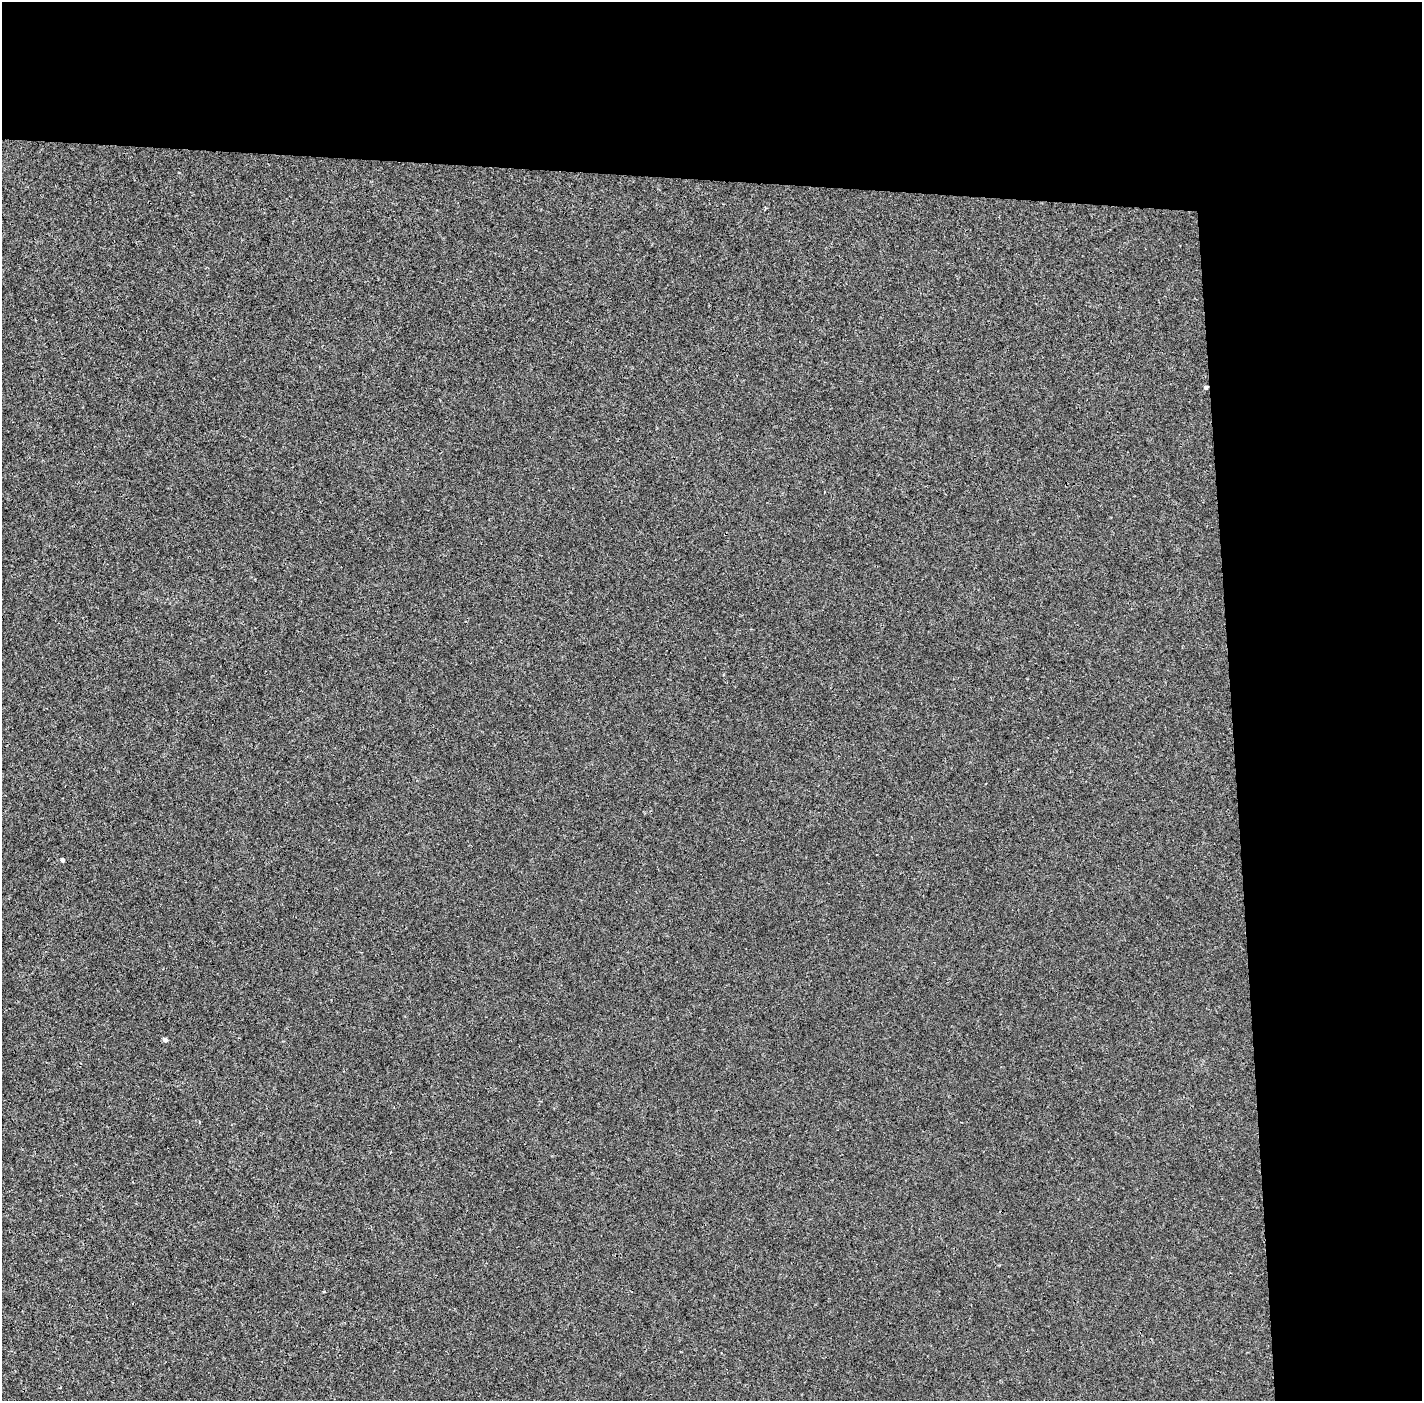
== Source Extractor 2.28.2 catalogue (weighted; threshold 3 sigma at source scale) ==
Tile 3 of 3 x 3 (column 3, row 1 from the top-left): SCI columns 2841-4260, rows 2823-4221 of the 4260 x 4242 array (HDU 1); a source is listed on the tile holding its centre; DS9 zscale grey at full resolution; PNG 1424 x 1403 px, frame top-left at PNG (2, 2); no overlay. Shown black and unused: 24% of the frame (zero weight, under 3 of 4 exposures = <1% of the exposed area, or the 3 px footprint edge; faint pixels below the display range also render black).
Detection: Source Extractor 2.28.2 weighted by HDU 2 'WHT'; one run over the whole footprint, this tile lists its part. Background 0.00128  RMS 0.0023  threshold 0.0101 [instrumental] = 3 sigma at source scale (4.5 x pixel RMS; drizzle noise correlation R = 1.50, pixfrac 1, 0.05/0.05 arcsec/px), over >= 5 px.
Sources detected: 3; all 3 listed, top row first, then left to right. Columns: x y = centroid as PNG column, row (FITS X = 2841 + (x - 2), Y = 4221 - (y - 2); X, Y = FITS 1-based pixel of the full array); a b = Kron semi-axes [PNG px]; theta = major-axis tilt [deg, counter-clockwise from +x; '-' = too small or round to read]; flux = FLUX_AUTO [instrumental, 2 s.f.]
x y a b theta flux
1206 387 4 4 - 0.65
62 860 4 3 - 0.61
165 1040 5 4 - 0.76
Overlapping masked pixels (flux is a lower limit): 1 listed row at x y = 1206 387